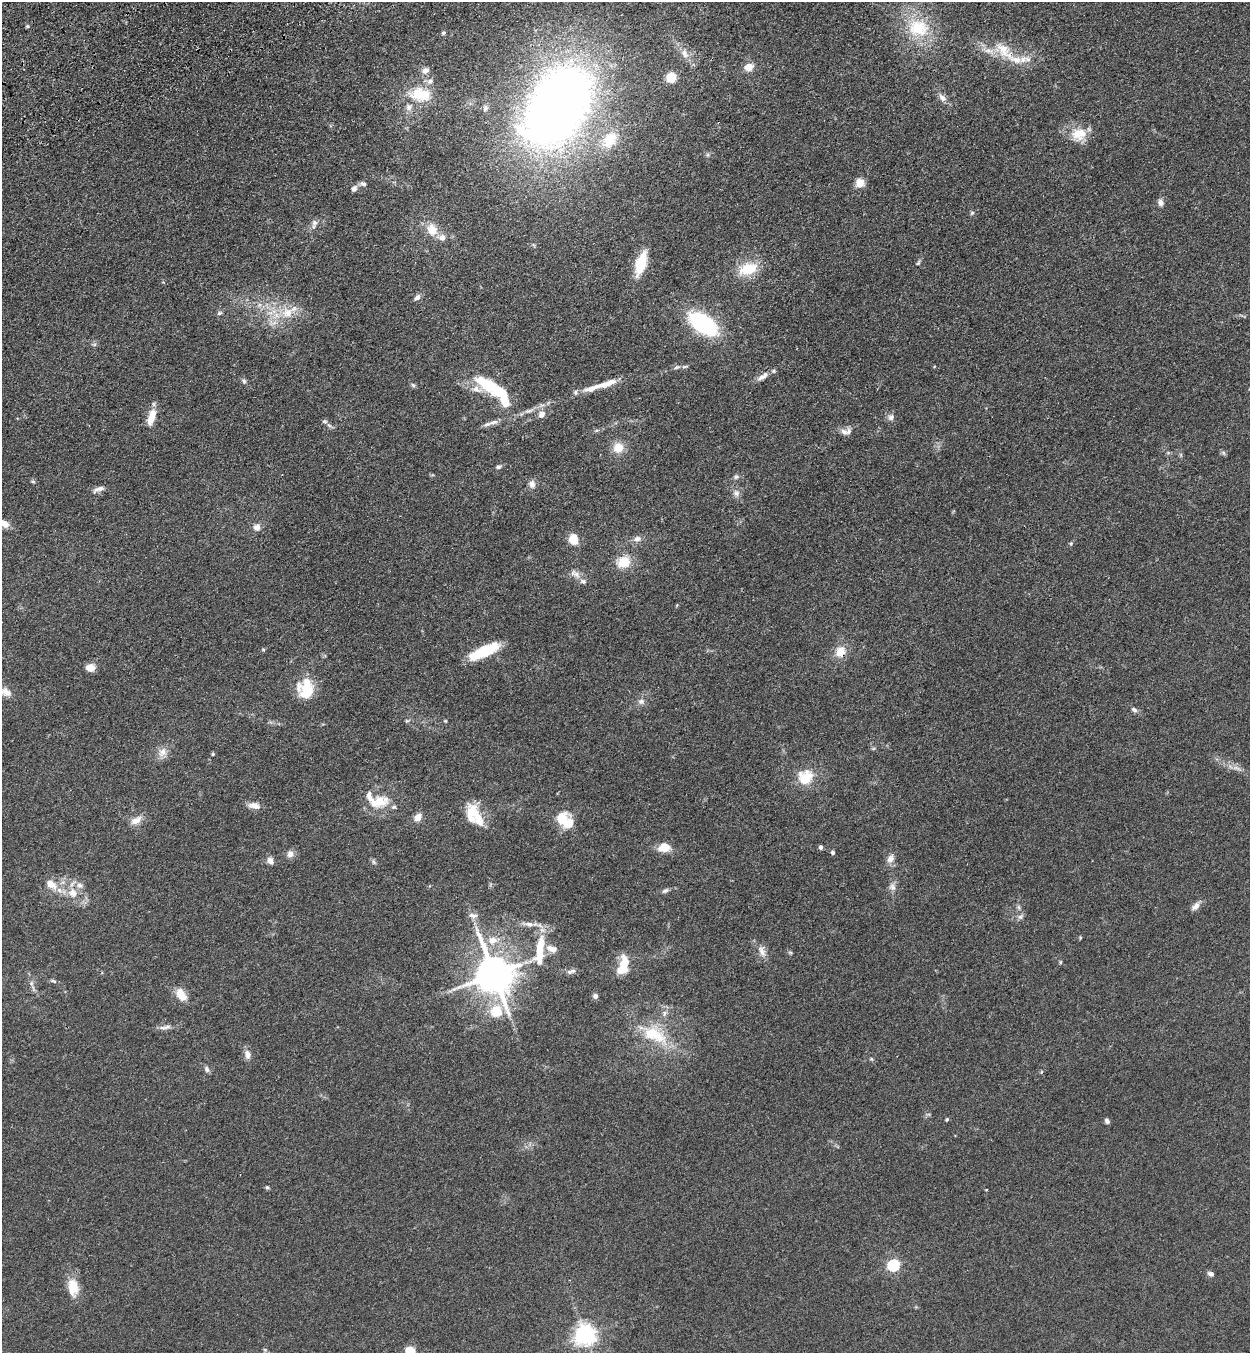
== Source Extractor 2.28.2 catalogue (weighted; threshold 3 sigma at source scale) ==
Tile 11 of 4 x 4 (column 3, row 3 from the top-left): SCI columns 2700-3947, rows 1464-2814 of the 5523 x 5630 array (HDU 1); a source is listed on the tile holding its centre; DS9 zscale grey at full resolution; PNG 1252 x 1355 px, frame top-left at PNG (2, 2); no overlay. Shown black and unused: <1% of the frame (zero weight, under 3 of 4 exposures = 6% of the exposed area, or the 3 px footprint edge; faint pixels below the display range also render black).
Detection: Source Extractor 2.28.2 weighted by HDU 2 'WHT'; one run over the whole footprint, this tile lists its part. Background 0.0595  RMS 0.0065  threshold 0.0292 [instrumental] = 3 sigma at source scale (4.5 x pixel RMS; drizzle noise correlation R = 1.50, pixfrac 1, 0.05/0.05 arcsec/px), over >= 5 px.
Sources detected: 145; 1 too faint to see at this stretch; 4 inside a brighter object's white glare — not listed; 17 inside a brighter listed object's ellipse — not listed separately; the other 123 listed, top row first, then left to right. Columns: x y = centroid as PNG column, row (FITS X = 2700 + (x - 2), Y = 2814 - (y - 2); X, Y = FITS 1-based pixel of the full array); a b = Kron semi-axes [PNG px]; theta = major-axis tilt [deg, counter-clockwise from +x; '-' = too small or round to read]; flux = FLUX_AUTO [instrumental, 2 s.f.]
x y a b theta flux
27 26 5 4 - 0.94
918 28 32 26 -17 34
443 33 6 5 - 1.1
1004 50 34 17 -43 18
684 53 14 9 -63 5.2
749 67 10 8 23 6.6
425 70 10 8 32 3.3
671 77 8 8 - 12
418 95 23 19 -24 21
942 98 13 7 -45 3.7
557 107 67 41 56 670
485 108 9 7 83 2.2
1079 134 22 17 12 13
610 140 21 15 55 16
860 183 10 10 - 6.1
363 184 10 5 -18 1.7
354 188 9 7 55 2.4
1161 203 9 7 -73 2.6
972 213 6 5 - 0.98
314 224 13 6 75 2.7
432 230 11 9 -61 11
442 237 11 8 -9 4.7
918 263 8 4 54 1
641 264 20 8 73 25
748 269 25 15 18 18
417 297 9 6 46 2.6
219 313 8 5 27 1.2
287 313 17 16 - 14
703 324 24 13 -34 77
677 367 10 4 18 1.3
762 377 17 7 35 4.3
244 381 7 6 - 1.4
413 385 7 5 -44 1.2
492 387 35 9 -31 52
591 388 29 7 18 7.8
476 389 13 8 -25 5.2
541 414 11 9 45 4.1
151 417 19 8 72 10
891 417 10 8 45 2.5
325 421 8 5 5 1.3
493 422 15 7 17 3.6
844 432 13 8 -28 3.5
618 448 12 12 - 9
1223 453 7 5 -60 1.1
1181 455 6 4 -71 0.89
498 467 8 5 26 1.6
736 477 8 6 2 1.7
33 481 6 5 - 1
532 484 9 8 - 3.5
98 489 16 6 20 3.1
736 493 9 9 - 3.1
4 523 13 7 -27 6
257 527 9 8 - 3.7
574 539 9 8 - 13
637 539 11 8 12 3.4
1071 543 5 4 - 0.82
624 562 15 13 17 13
576 574 13 8 -41 4
677 605 5 3 - 0.56
263 650 5 4 - 0.8
485 651 35 10 25 25
840 652 15 12 59 8.6
90 668 8 7 - 7.3
307 685 28 16 40 18
6 692 16 11 -24 5.1
641 701 9 8 - 2.7
1134 710 9 6 -39 1.9
445 721 4 4 - 0.62
163 752 14 10 51 5.5
213 754 5 4 - 0.81
1237 768 13 5 -18 3.3
805 777 16 14 40 17
380 801 23 14 4 16
254 806 15 8 -10 4.4
471 812 19 14 64 14
418 817 10 7 61 4.6
561 818 17 13 50 14
136 820 15 9 29 5.6
664 847 12 9 8 10
821 847 4 4 - 1.9
833 852 5 4 - 1.6
290 854 9 9 - 3.2
890 859 14 9 60 3.9
270 861 8 7 - 3.2
374 862 8 5 -72 1.3
51 884 16 10 -35 8.1
892 887 11 8 -76 3.2
665 891 8 5 24 1.7
73 893 13 12 - 8.8
1196 906 13 7 44 3.6
473 915 14 7 -3 3.2
1020 917 9 6 39 1.9
529 924 19 7 -7 5.2
1080 938 6 3 73 0.57
492 940 14 10 7 7.5
539 951 45 13 81 22
762 951 17 9 -70 4.9
790 952 6 4 -19 0.8
624 964 21 11 -89 11
569 972 8 6 0 2
494 974 12 10 -68 2100
53 981 9 4 -18 1.3
31 983 8 5 -74 1.9
181 995 14 8 -57 11
595 996 6 6 - 2.2
496 1012 6 5 - 32
665 1013 9 5 68 1.9
163 1028 13 6 -2 2.9
654 1035 41 20 -28 29
247 1054 13 8 -76 3.7
871 1059 5 5 - 0.78
207 1069 8 6 -73 1.9
1041 1072 5 3 - 0.61
947 1119 4 4 - 0.94
1107 1121 6 4 -64 2
267 1187 6 5 - 0.86
986 1190 3 2 - 0.41
894 1265 6 5 - 82
1211 1274 7 5 -22 2.2
73 1287 21 12 -83 13
585 1335 7 7 - 410
265 1350 6 4 -19 0.81
410 1351 13 10 -48 11
Overlapping masked pixels (flux is a lower limit): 1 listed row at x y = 840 652
Isophote crosses this tile's border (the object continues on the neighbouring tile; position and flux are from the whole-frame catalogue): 3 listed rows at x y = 4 523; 6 692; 410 1351